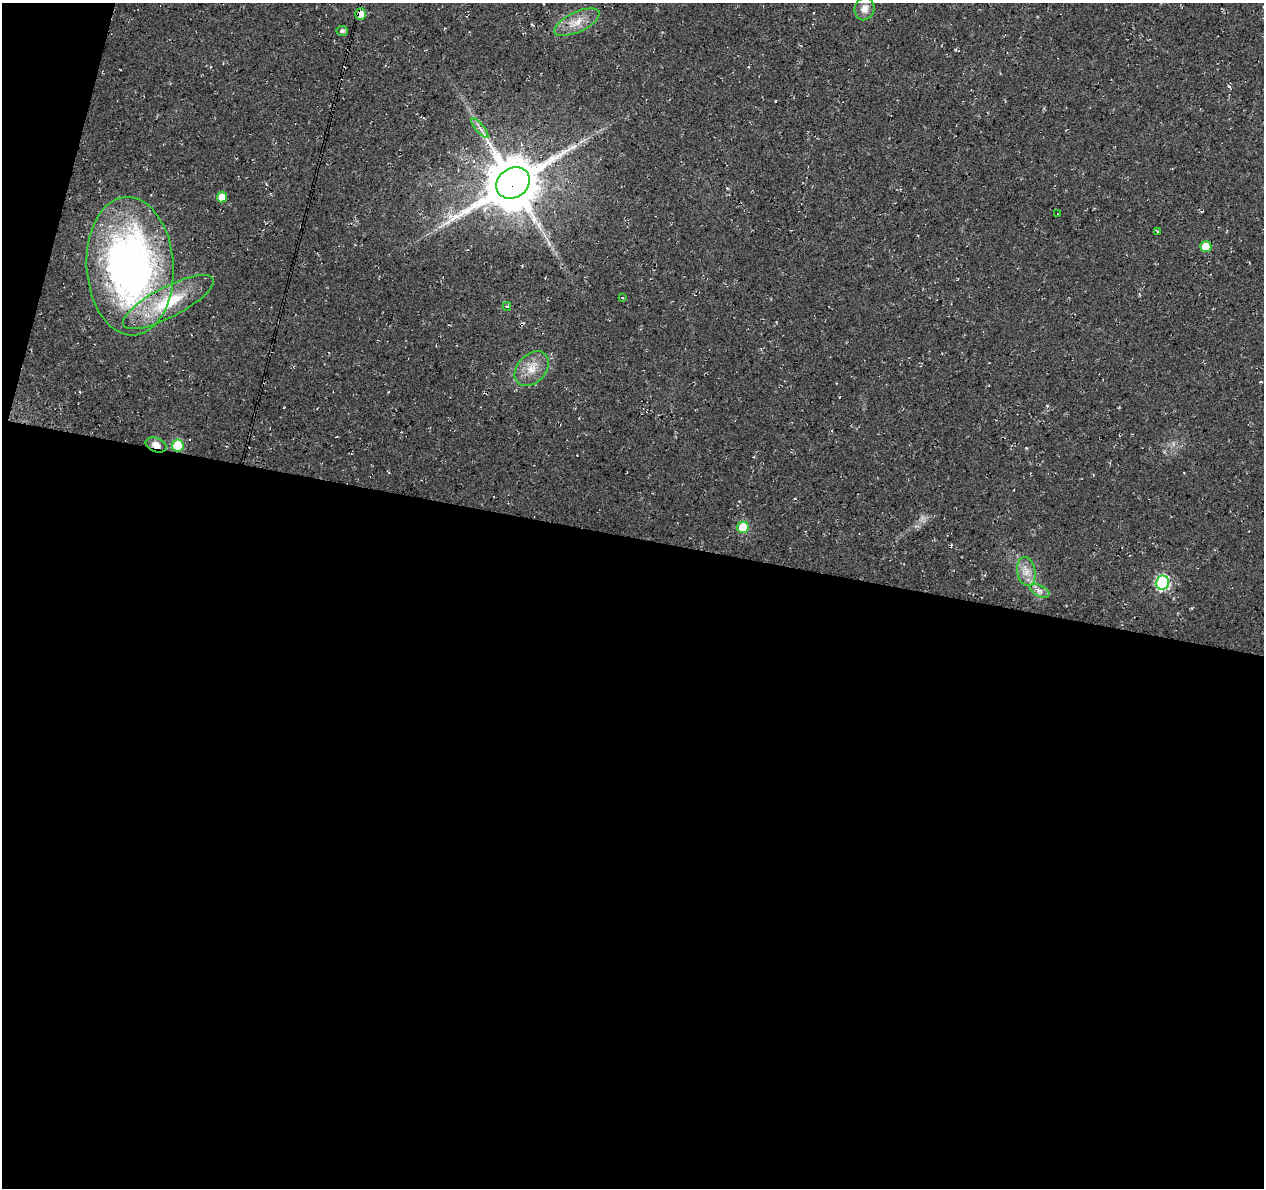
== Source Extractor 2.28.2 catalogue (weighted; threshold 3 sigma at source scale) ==
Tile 13 of 4 x 4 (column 1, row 4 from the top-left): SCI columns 1-1262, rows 224-1409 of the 5059 x 5250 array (HDU 1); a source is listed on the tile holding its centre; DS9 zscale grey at full resolution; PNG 1266 x 1190 px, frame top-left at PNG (2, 3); each listed source drawn as its Kron ellipse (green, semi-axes under 4 px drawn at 4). Shown black and unused: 57% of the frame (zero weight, under 3 of 4 exposures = <1% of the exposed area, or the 3 px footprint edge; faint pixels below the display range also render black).
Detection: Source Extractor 2.28.2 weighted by HDU 2 'WHT'; one run over the whole footprint, this tile lists its part. Background 0.0177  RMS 0.0054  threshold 0.0241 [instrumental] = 3 sigma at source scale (4.5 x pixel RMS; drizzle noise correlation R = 1.50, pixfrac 1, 0.0396/0.0396 arcsec/px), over >= 5 px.
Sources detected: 22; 1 cosmic-ray / hot-pixel residue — neither listed nor drawn; the other 21 listed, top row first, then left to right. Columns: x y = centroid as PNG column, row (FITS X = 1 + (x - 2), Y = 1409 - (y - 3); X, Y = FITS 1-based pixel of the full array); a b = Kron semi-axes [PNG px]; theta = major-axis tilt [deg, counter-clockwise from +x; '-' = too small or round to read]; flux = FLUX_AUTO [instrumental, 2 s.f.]
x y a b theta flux
864 9 12 10 77 4.1
360 14 6 5 - 5.4
577 22 24 10 25 8
342 31 5 5 - 1.4
480 128 12 3 -50 1.8
513 183 18 14 36 2900
222 197 5 5 - 6.5
1057 214 3 2 - 0.39
1157 232 3 2 - 0.61
1206 247 5 5 - 13
130 266 69 43 -87 250
623 298 4 2 - 0.41
168 302 50 15 27 29
507 306 4 3 - 0.6
532 369 20 14 47 8.6
156 445 11 7 -21 4
178 446 6 6 - 30
743 527 6 5 - 20
1026 571 15 9 -80 5.1
1162 583 7 6 - 80
1039 591 10 5 -26 2.2
Overlapping masked pixels (flux is a lower limit): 6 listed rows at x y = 360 14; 513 183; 130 266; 168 302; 156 445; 178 446